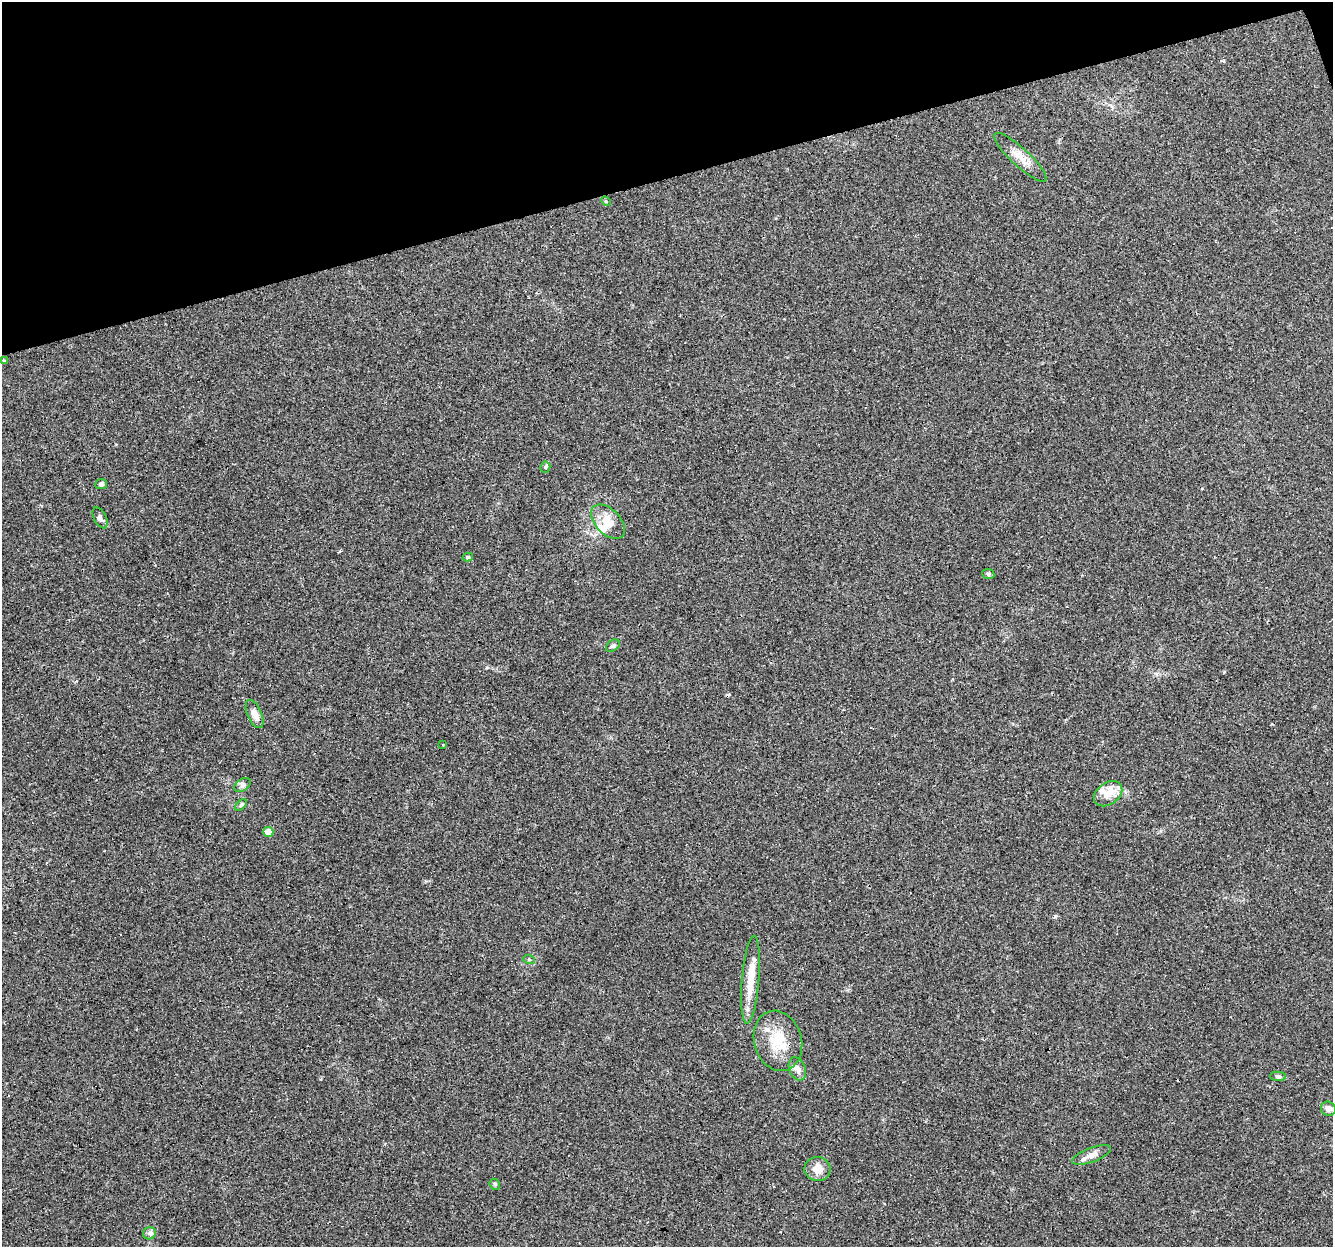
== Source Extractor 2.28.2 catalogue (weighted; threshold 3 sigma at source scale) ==
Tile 3 of 4 x 4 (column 3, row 1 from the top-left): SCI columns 2664-3994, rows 3791-5035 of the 5326 x 5145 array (HDU 1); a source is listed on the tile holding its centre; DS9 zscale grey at full resolution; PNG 1335 x 1249 px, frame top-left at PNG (2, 2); each listed source drawn as its Kron ellipse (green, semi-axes under 4 px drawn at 4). Shown black and unused: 14% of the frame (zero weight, under 3 of 4 exposures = <1% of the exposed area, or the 3 px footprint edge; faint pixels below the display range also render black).
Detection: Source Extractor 2.28.2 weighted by HDU 2 'WHT'; one run over the whole footprint, this tile lists its part. Background 0.0777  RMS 0.0052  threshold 0.0233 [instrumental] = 3 sigma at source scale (4.5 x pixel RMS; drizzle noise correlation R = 1.50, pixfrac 1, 0.0396/0.0396 arcsec/px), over >= 5 px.
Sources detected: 39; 9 cosmic-ray / hot-pixel residue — neither listed nor drawn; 4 inside a brighter listed object's ellipse — not listed separately; the other 26 listed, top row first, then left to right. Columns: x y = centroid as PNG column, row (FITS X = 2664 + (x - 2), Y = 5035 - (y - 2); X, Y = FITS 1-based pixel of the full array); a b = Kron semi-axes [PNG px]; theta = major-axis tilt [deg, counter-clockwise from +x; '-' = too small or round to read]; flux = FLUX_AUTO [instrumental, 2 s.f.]
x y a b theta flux
1021 157 34 9 -43 7.4
606 201 5 4 - 0.66
3 360 3 3 - 1.3
545 467 5 5 - 0.81
101 484 6 5 - 1.2
100 518 11 6 -63 1.5
608 522 21 12 -46 9
468 557 5 4 - 0.92
988 574 6 5 - 0.89
613 646 8 5 37 1.1
255 714 15 7 -67 4.1
443 745 3 3 - 0.71
242 785 9 6 36 1.5
1108 794 15 11 35 5.6
241 805 7 4 46 0.8
268 832 5 5 - 9.5
529 959 6 4 -19 0.58
751 980 44 8 85 12
778 1041 30 23 -74 18
797 1069 12 8 -68 2.9
1278 1076 8 4 -5 1.1
1328 1109 8 7 - 2.6
1092 1155 20 7 20 3.9
818 1169 13 12 - 5.8
495 1184 6 5 - 0.71
149 1233 6 6 - 1.3